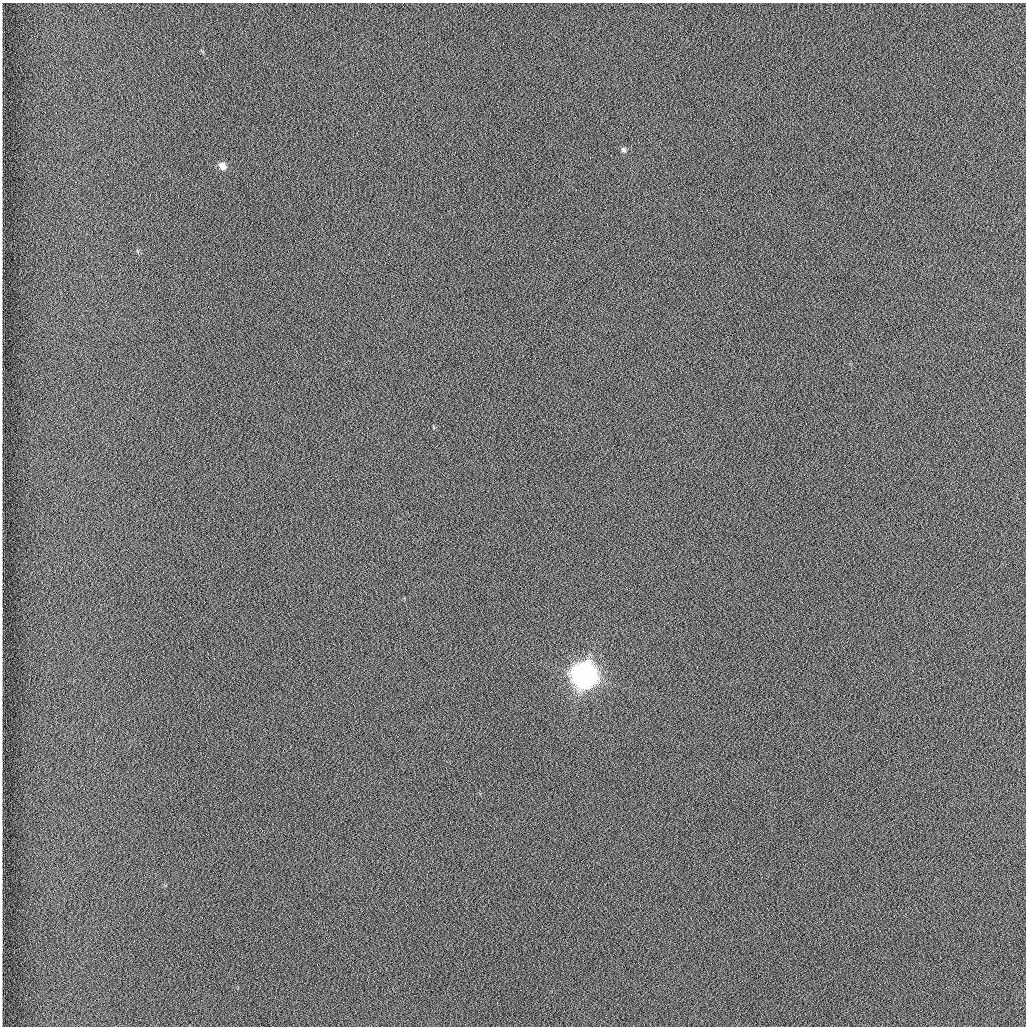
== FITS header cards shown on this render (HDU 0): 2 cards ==
NAXIS1  =                 1024 /fastest changing axis
NAXIS2  =                 1024 /next to fastest changing axis

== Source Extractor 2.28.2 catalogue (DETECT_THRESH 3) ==
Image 1024 x 1024 px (HDU 0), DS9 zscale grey, 1 PNG px = 1 image px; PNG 1028 x 1028 px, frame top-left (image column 1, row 1024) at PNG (2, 3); no overlay
Background 1260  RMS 5.9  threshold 17.7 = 3 sigma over >= 5 px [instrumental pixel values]
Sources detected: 3; all 3 listed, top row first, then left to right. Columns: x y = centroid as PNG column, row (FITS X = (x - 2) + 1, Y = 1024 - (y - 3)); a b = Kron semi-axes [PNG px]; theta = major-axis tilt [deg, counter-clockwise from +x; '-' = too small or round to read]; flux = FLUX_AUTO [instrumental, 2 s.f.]
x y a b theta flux
623 150 8 6 -60 1100
222 166 8 7 - 3000
584 675 9 9 - 720000